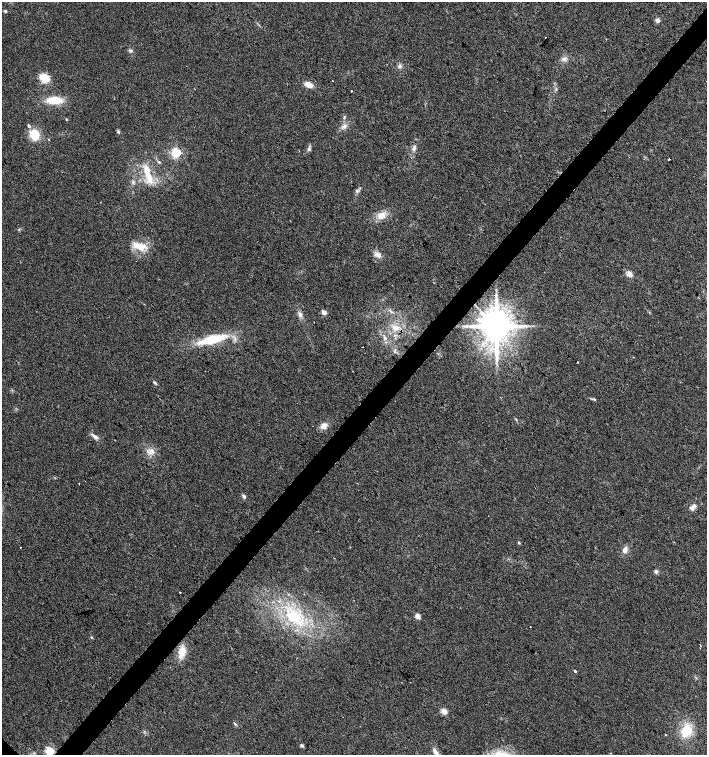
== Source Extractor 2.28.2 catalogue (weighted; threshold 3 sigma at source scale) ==
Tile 10 of 4 x 4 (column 2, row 3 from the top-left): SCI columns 1571-2979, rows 1510-3014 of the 6025 x 6023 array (HDU 1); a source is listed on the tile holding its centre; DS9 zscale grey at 2 x 2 block average (1 PNG px = mean of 2 x 2 image px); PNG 709 x 757 px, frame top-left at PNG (2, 2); no overlay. Shown black and unused: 4% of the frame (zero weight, under 2 of 3 exposures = <1% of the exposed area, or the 3 px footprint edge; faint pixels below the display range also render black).
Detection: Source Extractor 2.28.2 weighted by HDU 2 'WHT'; one run over the whole footprint, this tile lists its part. Background 0.0301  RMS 0.0063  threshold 0.0283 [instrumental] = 3 sigma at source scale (4.5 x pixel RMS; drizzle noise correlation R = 1.50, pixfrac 1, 0.0396/0.0396 arcsec/px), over >= 5 px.
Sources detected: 69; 2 cosmic-ray / hot-pixel residue — not listed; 1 inside a brighter listed object's ellipse — not listed separately; the other 66 listed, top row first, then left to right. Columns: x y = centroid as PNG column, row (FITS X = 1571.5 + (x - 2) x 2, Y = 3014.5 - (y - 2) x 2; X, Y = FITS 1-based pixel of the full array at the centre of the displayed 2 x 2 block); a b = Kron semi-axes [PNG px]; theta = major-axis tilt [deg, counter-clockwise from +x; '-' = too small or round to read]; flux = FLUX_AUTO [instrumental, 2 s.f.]
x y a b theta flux
5 11 4 3 - 2.1
657 20 4 4 - 4.9
545 37 2 2 - 2
130 50 5 3 - 2.3
564 59 6 5 - 5
399 66 5 4 - 3.3
44 78 9 8 - 24
332 81 2 2 - 2.6
308 85 9 5 -27 11
351 91 2 2 - 5.7
54 100 15 6 1 36
66 119 3 2 - 1.7
29 126 3 2 - 4.1
344 126 6 5 - 5
118 132 5 3 - 2.1
34 135 10 7 -84 30
49 139 3 2 - 0.77
414 147 7 4 -88 4.5
309 149 5 5 - 3
176 153 3 3 - 190
669 159 2 2 - 2.8
159 162 3 3 - 1.3
148 174 27 7 -72 28
133 182 4 4 - 2.5
357 191 5 4 - 2.9
382 215 9 8 - 13
139 246 17 8 -20 21
378 255 9 6 -30 7.2
629 274 3 3 - 31
496 295 4 2 - 1.3
323 312 3 2 - 18
300 315 7 4 -42 4.9
466 326 5 2 - 2.5
496 326 8 7 - 4500
526 326 3 2 - 1.2
396 328 11 7 -7 12
385 338 4 3 - 2
212 339 32 8 14 62
395 351 4 3 - 2.1
578 362 2 2 - 0.96
353 371 2 2 - 0.5
155 383 5 3 - 2.2
594 399 4 2 - 1.5
324 426 8 6 27 9.4
95 437 9 4 -31 5.3
152 451 8 4 -63 5.5
244 496 5 3 - 3.4
692 508 7 6 - 5.2
519 543 3 2 - 2.1
21 547 2 2 - 1.4
625 550 8 5 76 7.1
656 571 5 4 - 3.5
180 592 2 2 - 0.76
294 616 20 15 -3 55
418 616 3 2 - 24
91 637 3 3 - 1.2
700 645 2 2 - 1.1
182 652 12 8 80 20
575 671 3 2 - 2.4
444 711 7 5 -40 7
235 724 5 2 - 1.9
686 731 12 10 81 36
666 735 3 2 - 0.84
302 746 4 4 - 2.4
49 751 3 3 - 130
435 752 10 5 -60 6.1
Overlapping masked pixels (flux is a lower limit): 2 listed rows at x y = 496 326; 49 751
Isophote crosses this tile's border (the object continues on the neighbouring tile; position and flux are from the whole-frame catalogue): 1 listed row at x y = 49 751